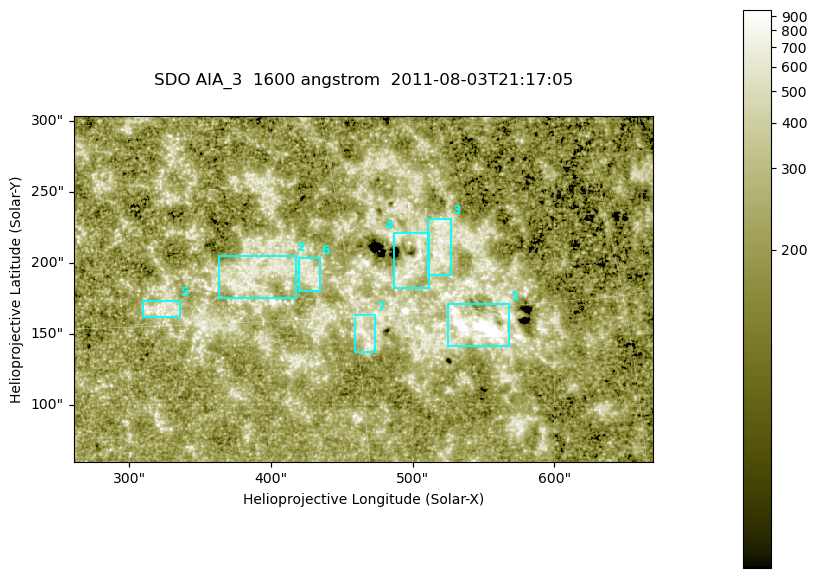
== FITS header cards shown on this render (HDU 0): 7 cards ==
TELESCOP= 'SDO     '           /
INSTRUME= 'AIA_3   '           /
WAVELNTH=                 1600 /
WAVEUNIT= 'angstrom'           /
DATE-OBS= '2011-08-03T21:17:05.120' /
CTYPE1  = 'HPLN-TAN'           /
CTYPE2  = 'HPLT-TAN'           /

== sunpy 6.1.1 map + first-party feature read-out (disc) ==
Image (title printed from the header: SDO AIA_3  1600 angstrom  2011-08-03T21:17:05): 670 x 401 px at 0.609 arcsec/px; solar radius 946 arcsec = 1552 px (partial field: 3.5% of the solar disc is inside the frame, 100% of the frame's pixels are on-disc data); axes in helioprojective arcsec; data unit not stated in the header (colour bar unlabelled)
Pointing: header CRPIX1/2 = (2047.81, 2050.03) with CRVAL1/2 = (0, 0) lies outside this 670 x 401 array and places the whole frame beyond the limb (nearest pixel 1.38 R_sun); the SolarSoft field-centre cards XCEN/YCEN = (465.1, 181.6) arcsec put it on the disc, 1997 arcsec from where CRPIX/CRVAL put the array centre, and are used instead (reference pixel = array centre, CRVAL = XCEN/YCEN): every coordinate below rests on XCEN/YCEN
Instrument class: DISC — disc imager (sunpy class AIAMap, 1600 A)
Bright regions (active regions / flare kernels): reference = the on-disc median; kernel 5 px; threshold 5 sigma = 335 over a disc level ~215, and >= 1.15x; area >= 268 px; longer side >= 5 px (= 3 arcsec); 7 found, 7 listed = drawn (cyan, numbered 1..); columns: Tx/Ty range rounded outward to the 2 arcsec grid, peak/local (2 s.f.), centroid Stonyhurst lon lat
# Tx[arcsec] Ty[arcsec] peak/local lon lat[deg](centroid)
1 524..568 142..172 22 +36 +14
2 362..418 174..206 3.4 +25 +17
3 510..528 190..232 3.8 +35 +18
4 486..512 182..222 4.5 +33 +17
5 308..336 162..174 3.9 +21 +16
6 420..436 180..204 3.3 +28 +17
7 458..474 136..164 3.6 +30 +14